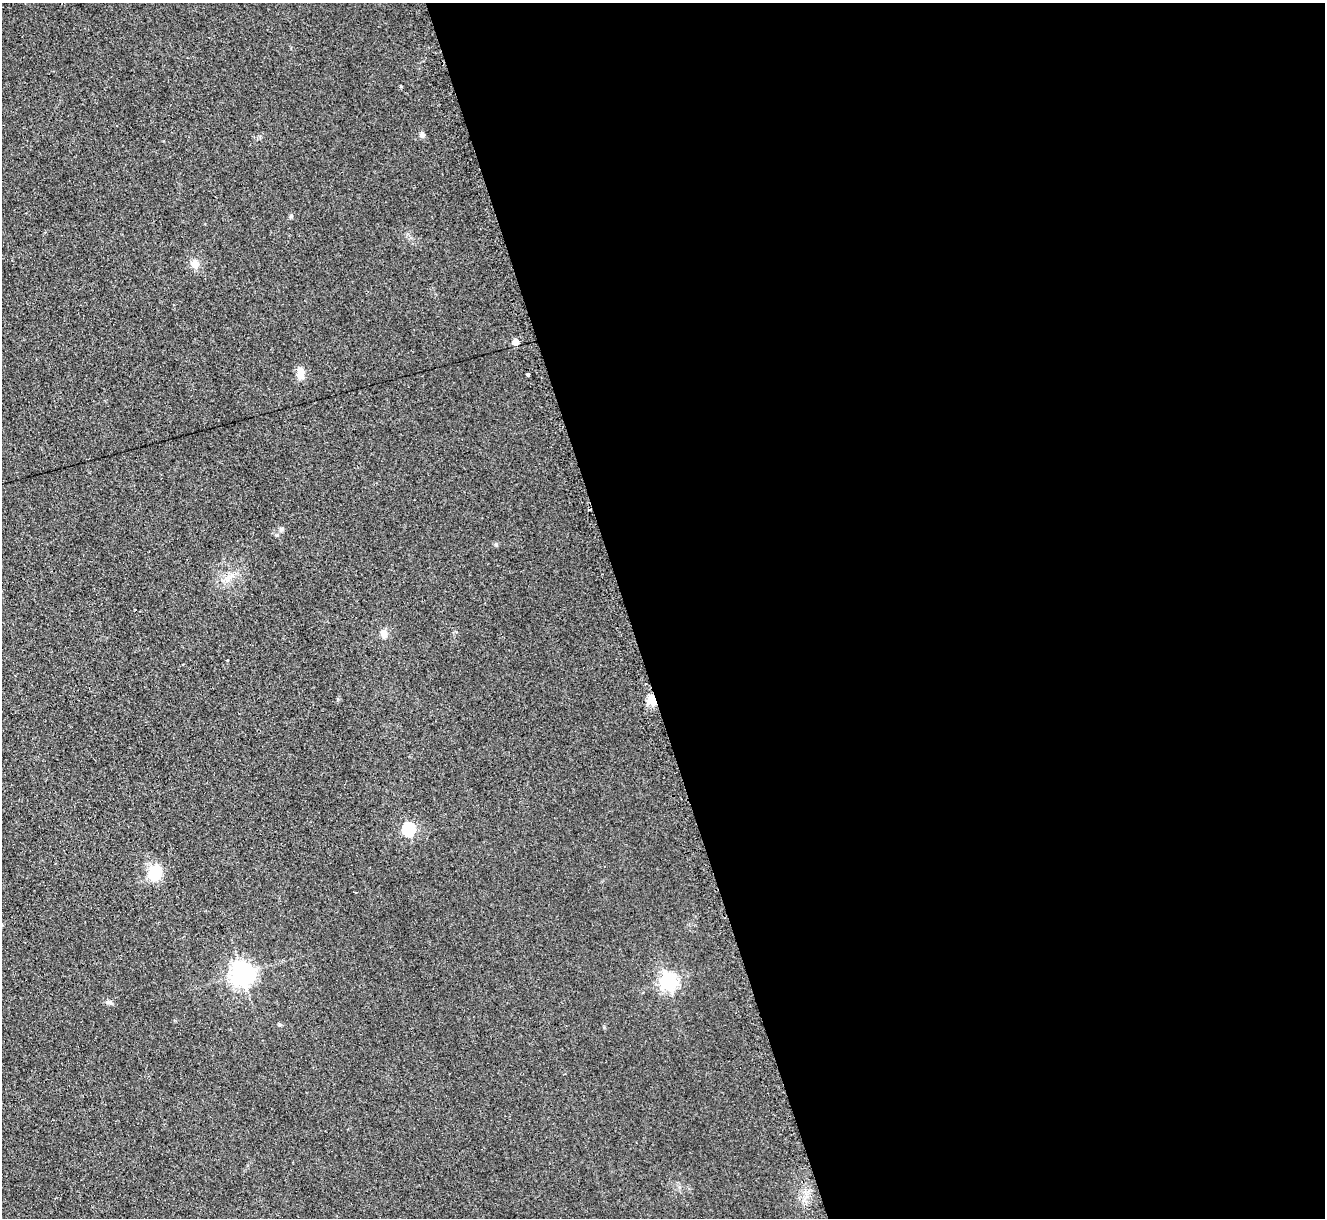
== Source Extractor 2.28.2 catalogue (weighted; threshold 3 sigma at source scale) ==
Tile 8 of 4 x 4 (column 4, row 2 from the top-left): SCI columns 3989-5311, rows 2704-3919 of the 5319 x 5278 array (HDU 1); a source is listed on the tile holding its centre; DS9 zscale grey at full resolution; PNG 1327 x 1220 px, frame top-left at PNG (2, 3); no overlay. Shown black and unused: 53% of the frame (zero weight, under 2 of 3 exposures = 2% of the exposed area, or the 3 px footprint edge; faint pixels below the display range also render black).
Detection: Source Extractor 2.28.2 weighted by HDU 2 'WHT'; one run over the whole footprint, this tile lists its part. Background 0.123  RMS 0.012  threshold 0.0542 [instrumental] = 3 sigma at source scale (4.5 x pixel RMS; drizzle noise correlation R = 1.50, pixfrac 1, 0.05/0.05 arcsec/px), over >= 5 px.
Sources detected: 16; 1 cosmic-ray / hot-pixel residue — not listed; the other 15 listed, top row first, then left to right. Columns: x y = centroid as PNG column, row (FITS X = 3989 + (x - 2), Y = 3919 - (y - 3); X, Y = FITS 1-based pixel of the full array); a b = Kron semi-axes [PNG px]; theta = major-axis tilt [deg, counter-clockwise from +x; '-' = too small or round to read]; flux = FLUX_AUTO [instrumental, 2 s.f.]
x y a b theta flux
422 135 6 6 - 4.1
291 216 6 5 - 1.8
195 263 12 9 -63 8.4
515 342 5 4 - 15
300 374 14 8 -84 11
528 374 3 3 - 3.3
282 529 7 5 28 2.6
384 634 9 7 -73 8
227 660 3 3 - 2.6
652 700 5 5 - 71
408 829 6 6 - 130
154 873 17 14 75 34
242 974 8 7 - 930
668 981 7 6 - 410
109 1002 9 5 -10 3.3
Overlapping masked pixels (flux is a lower limit): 1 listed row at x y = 652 700
Unlisted compact peaks at least as high as the median listed source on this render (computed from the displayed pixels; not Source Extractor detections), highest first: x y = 496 544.